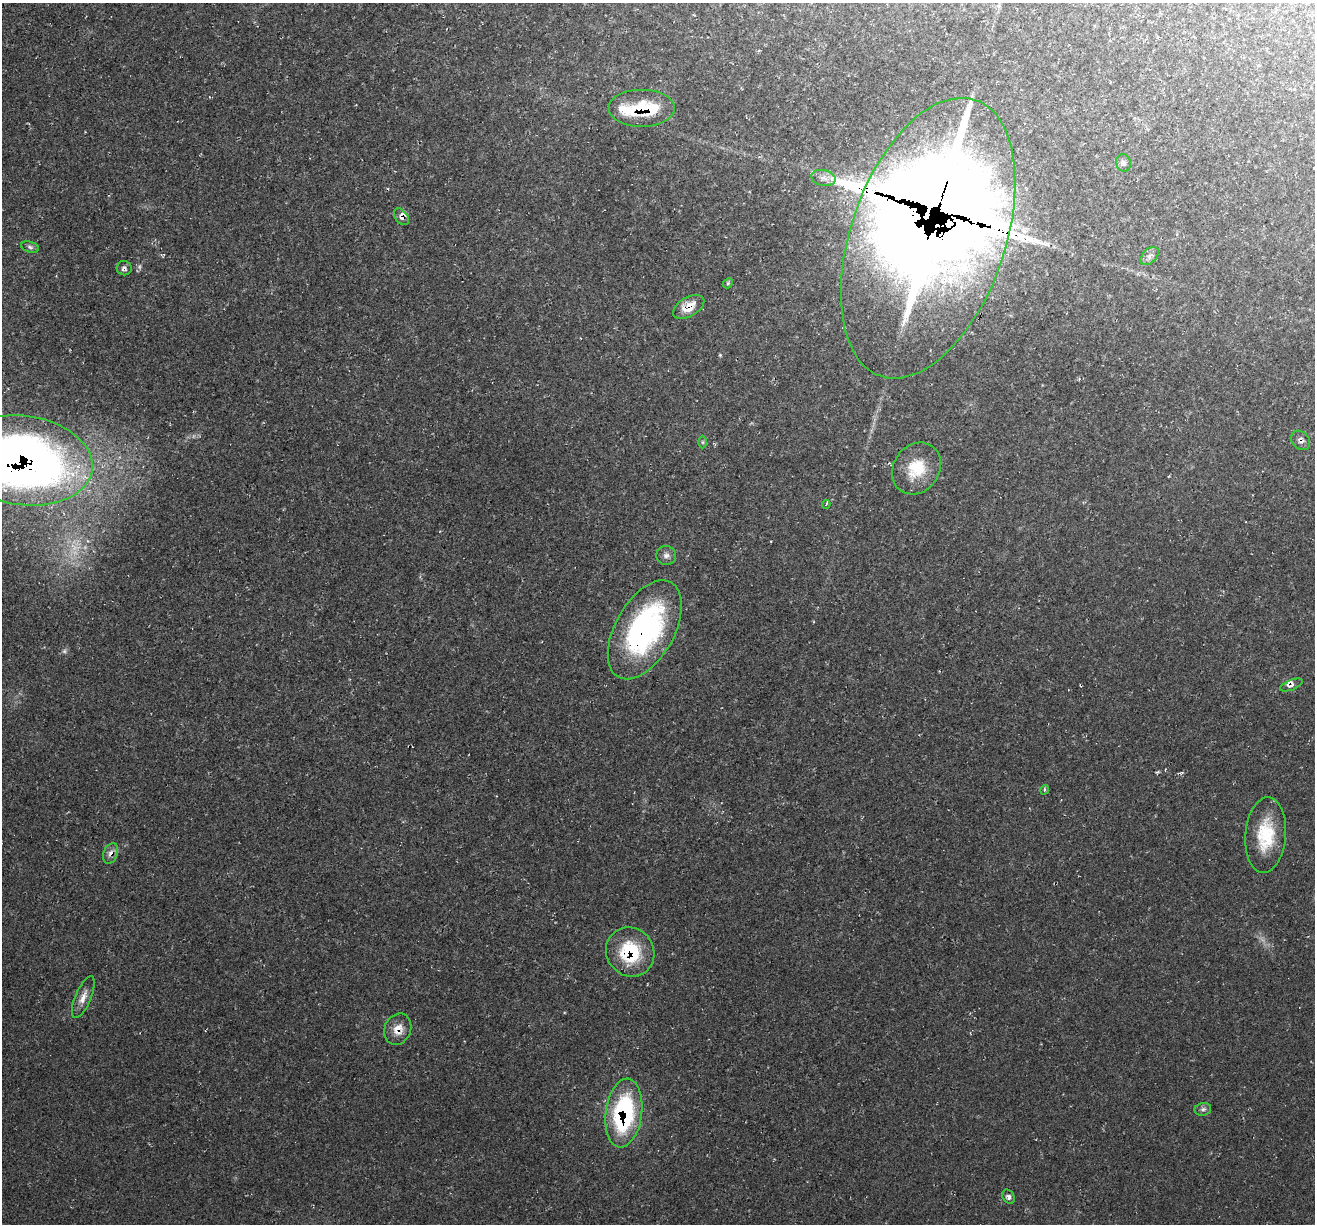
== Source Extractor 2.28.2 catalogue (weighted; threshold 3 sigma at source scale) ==
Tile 10 of 4 x 4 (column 2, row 3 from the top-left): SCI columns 1314-2626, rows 1351-2572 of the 5255 x 5276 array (HDU 1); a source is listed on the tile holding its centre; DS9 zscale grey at full resolution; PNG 1317 x 1226 px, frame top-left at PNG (2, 3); each listed source drawn as its Kron ellipse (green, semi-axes under 4 px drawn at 4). Shown black and unused: <1% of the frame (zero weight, under 2 of 3 exposures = <1% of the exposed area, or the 3 px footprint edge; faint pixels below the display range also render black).
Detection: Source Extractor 2.28.2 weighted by HDU 2 'WHT'; one run over the whole footprint, this tile lists its part. Background 0.0231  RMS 0.0062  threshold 0.0277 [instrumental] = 3 sigma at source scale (4.5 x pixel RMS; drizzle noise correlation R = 1.50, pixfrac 1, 0.05/0.05 arcsec/px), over >= 5 px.
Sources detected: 37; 1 too faint to see at this stretch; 2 inside a brighter object's white glare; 2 cosmic-ray / hot-pixel residue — neither listed nor drawn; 5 inside a brighter listed object's ellipse — not listed separately; the other 27 listed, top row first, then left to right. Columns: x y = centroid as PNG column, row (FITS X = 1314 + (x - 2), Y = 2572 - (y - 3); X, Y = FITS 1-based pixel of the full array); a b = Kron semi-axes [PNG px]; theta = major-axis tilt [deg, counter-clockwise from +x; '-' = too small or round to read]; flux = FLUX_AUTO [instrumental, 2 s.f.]
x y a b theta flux
642 108 33 19 0 24
1123 163 9 7 -75 2
823 178 12 8 -11 3.9
401 217 9 6 -53 2.8
928 238 146 77 71 5200
30 247 9 5 -16 1.7
1150 256 10 7 42 2.8
124 268 7 7 - 1.9
728 283 6 4 46 0.99
689 307 17 9 30 9.3
1301 440 10 8 -49 2.8
702 442 6 4 90 0.89
23 460 70 44 -8 490
916 468 27 23 54 23
826 504 4 3 - 1.5
666 555 10 9 - 2.9
645 630 54 29 61 140
1291 685 12 5 22 2.1
1044 790 5 3 - 0.72
1266 835 38 20 85 30
111 853 11 7 67 3.3
630 952 25 23 -53 36
83 997 22 7 67 5.6
398 1029 16 13 65 7.8
1203 1109 8 6 11 1.8
624 1113 34 18 82 85
1008 1197 8 5 -55 2
Overlapping masked pixels (flux is a lower limit): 12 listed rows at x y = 642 108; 401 217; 928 238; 689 307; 1301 440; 23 460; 645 630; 1291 685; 111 853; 630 952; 398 1029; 624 1113
Isophote crosses this tile's border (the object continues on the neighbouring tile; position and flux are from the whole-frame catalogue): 1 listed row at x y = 23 460